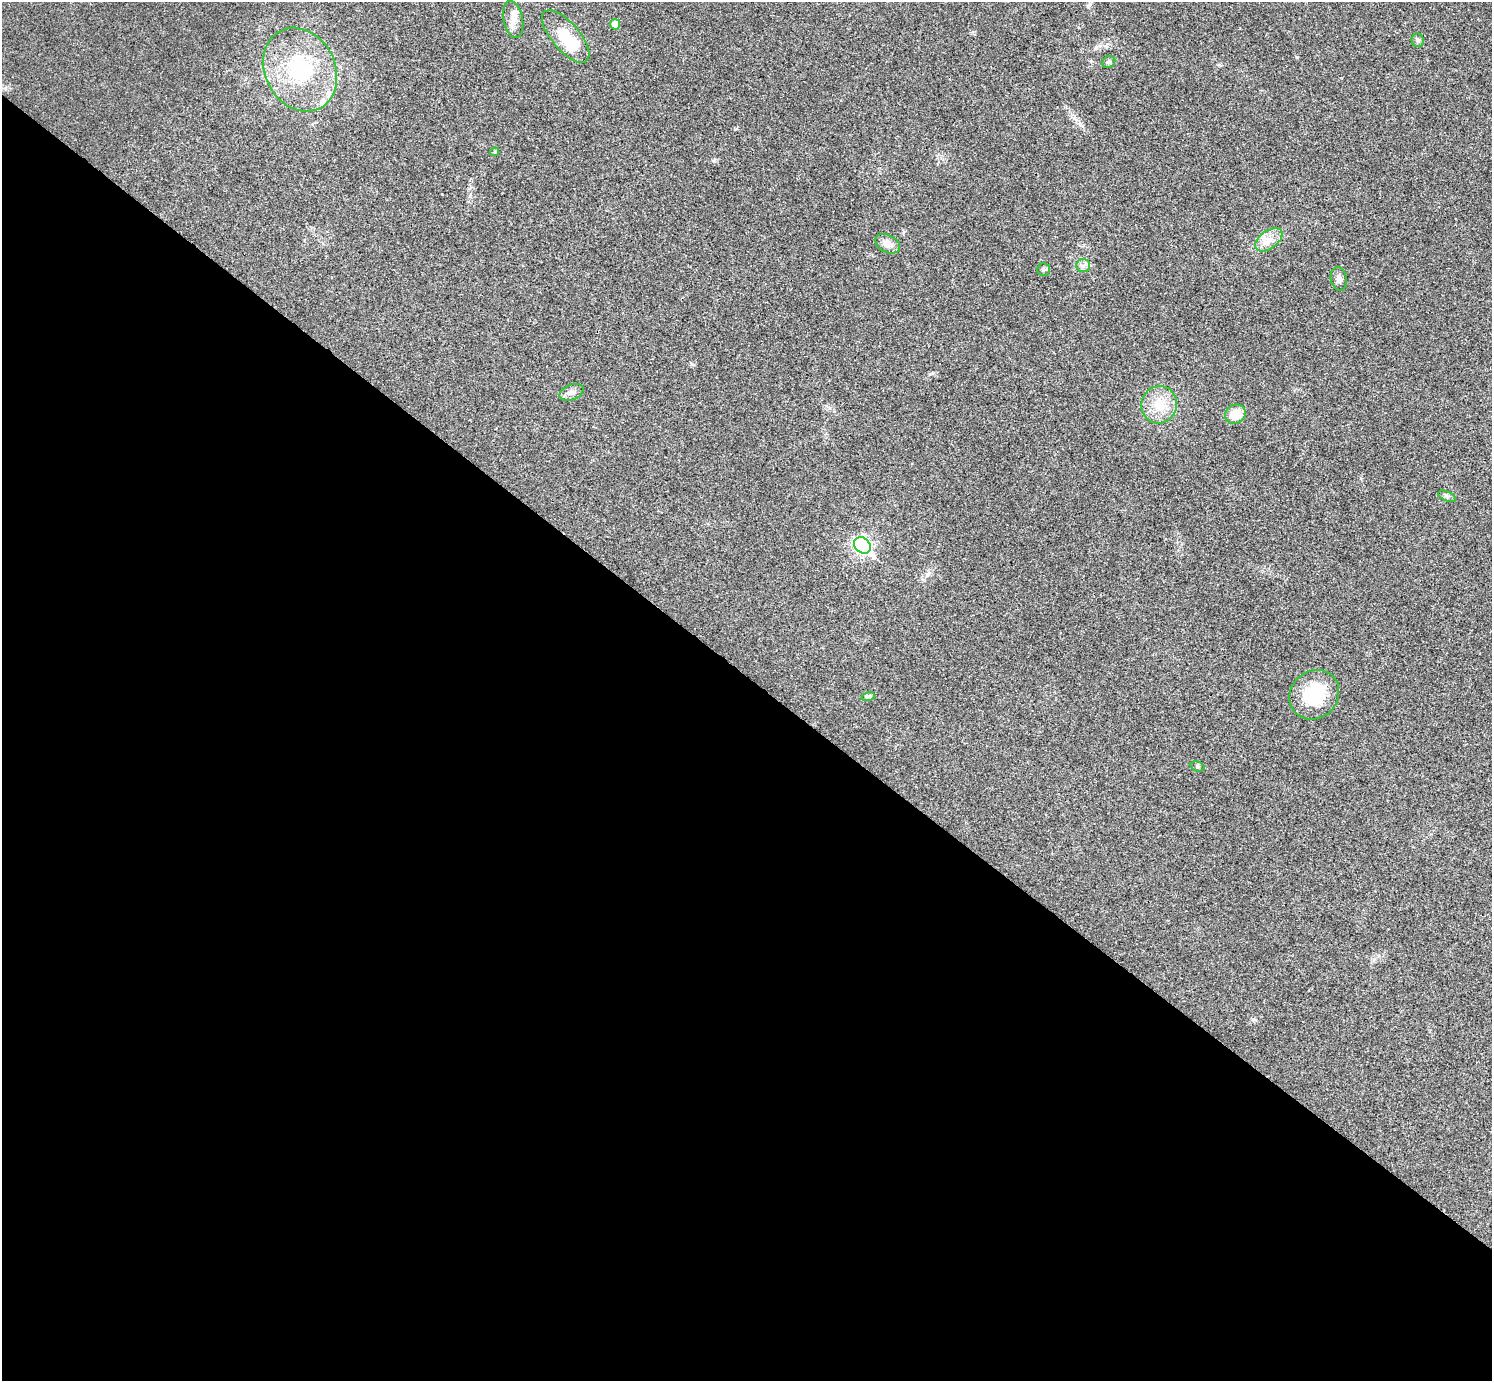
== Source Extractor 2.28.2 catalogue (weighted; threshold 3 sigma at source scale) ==
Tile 14 of 4 x 4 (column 2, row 4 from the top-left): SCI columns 1499-2988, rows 305-1683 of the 5975 x 5977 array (HDU 1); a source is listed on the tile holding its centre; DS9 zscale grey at full resolution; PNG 1494 x 1383 px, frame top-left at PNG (2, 2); each listed source drawn as its Kron ellipse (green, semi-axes under 4 px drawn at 4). Shown black and unused: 51% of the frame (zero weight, under 3 of 4 exposures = <1% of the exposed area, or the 3 px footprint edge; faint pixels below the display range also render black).
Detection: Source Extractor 2.28.2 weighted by HDU 2 'WHT'; one run over the whole footprint, this tile lists its part. Background 0.021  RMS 0.0056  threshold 0.025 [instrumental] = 3 sigma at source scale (4.5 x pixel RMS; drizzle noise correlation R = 1.50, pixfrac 1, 0.05/0.05 arcsec/px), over >= 5 px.
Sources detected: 22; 1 inside a brighter object's white glare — neither listed nor drawn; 1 inside a brighter listed object's ellipse — not listed separately; the other 20 listed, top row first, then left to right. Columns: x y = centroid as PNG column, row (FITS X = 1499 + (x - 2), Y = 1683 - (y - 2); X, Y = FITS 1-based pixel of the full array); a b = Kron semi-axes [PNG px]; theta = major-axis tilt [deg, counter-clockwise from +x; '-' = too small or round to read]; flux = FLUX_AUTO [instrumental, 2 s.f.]
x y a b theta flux
513 19 19 9 -79 5.2
615 24 5 5 - 6.1
566 36 32 14 -49 22
1417 40 7 6 - 1.5
1109 62 7 5 34 1.2
300 70 43 35 -63 55
495 152 4 4 - 0.82
1269 240 15 9 35 5.6
888 244 13 8 -28 4.9
1083 266 7 6 - 1.8
1044 270 6 6 - 1.1
1339 279 12 8 -79 2.3
571 392 12 7 21 2.8
1159 405 19 18 - 13
1235 414 11 9 33 11
1447 496 9 4 -22 1.3
862 545 9 7 -39 140
1314 695 26 23 44 29
868 697 7 4 17 1
1197 766 7 5 -17 0.92
Unlisted compact peaks at least as high as the median listed source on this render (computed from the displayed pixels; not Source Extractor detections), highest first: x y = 1297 57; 735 129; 1219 65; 692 364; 930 374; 1253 1019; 714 161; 1374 959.